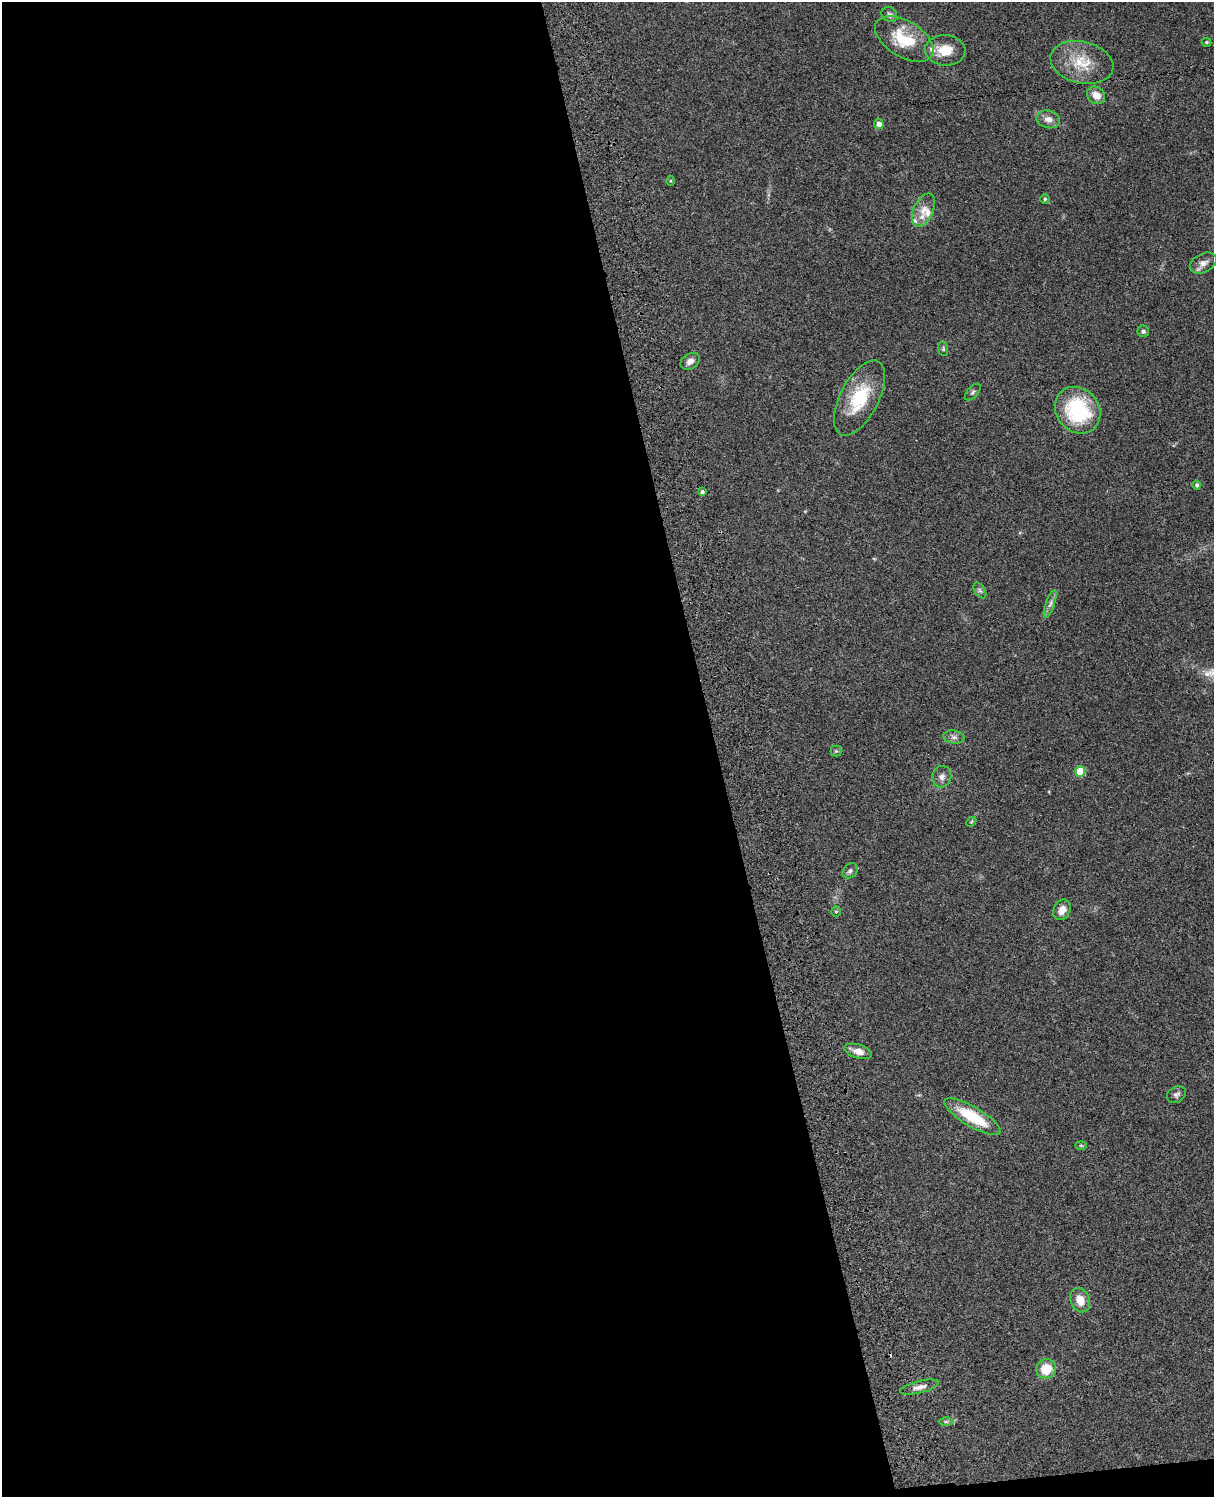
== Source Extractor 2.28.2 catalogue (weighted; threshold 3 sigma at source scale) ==
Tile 9 of 4 x 3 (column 1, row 3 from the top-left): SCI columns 121-1332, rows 278-1772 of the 5085 x 4926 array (HDU 1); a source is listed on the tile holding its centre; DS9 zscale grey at full resolution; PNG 1216 x 1499 px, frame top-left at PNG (2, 2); each listed source drawn as its Kron ellipse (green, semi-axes under 4 px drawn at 4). Shown black and unused: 59% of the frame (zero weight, under 3 of 4 exposures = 6% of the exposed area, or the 3 px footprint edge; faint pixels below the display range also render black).
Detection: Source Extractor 2.28.2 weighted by HDU 2 'WHT'; one run over the whole footprint, this tile lists its part. Background 0.107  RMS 0.0065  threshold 0.0291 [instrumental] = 3 sigma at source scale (4.5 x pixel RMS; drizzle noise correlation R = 1.50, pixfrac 1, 0.05/0.05 arcsec/px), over >= 5 px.
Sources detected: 42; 1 cosmic-ray / hot-pixel residue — neither listed nor drawn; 3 inside a brighter listed object's ellipse — not listed separately; the other 38 listed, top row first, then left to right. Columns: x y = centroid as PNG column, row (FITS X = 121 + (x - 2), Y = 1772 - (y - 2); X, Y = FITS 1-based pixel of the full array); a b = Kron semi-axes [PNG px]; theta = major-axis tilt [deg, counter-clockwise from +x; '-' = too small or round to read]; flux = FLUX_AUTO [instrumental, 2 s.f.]
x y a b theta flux
889 14 8 7 - 1.6
904 39 32 18 -31 26
1207 42 5 4 - 0.87
945 50 20 15 -4 12
1082 62 32 21 -13 20
1096 95 10 8 -39 6.2
1048 119 12 8 -15 4.5
879 124 5 4 - 3.1
671 181 5 3 - 0.61
1045 199 5 5 - 0.86
923 210 17 10 65 7
1203 263 14 9 27 4.2
1143 331 6 5 - 1.3
943 349 7 5 -83 1.1
690 361 10 7 33 3.6
973 392 10 5 48 1.3
859 398 41 19 63 30
1078 410 25 21 -50 50
1197 485 5 4 - 1.2
702 492 4 3 - 1.7
980 590 9 5 -56 1.4
1050 604 14 4 71 2.8
954 737 10 6 -7 2.4
836 751 5 5 - 0.87
1080 772 5 5 - 20
942 777 11 9 73 3.3
971 822 6 4 44 0.74
850 871 8 6 46 1.9
1062 910 11 8 64 5.2
836 911 5 4 - 0.79
858 1051 14 7 -16 5.2
1176 1094 10 7 33 2.1
972 1117 32 9 -31 29
1081 1145 6 4 -2 0.77
1080 1300 12 9 -66 8
1046 1369 10 9 - 13
919 1387 20 6 13 4.1
946 1422 7 4 0 1.2